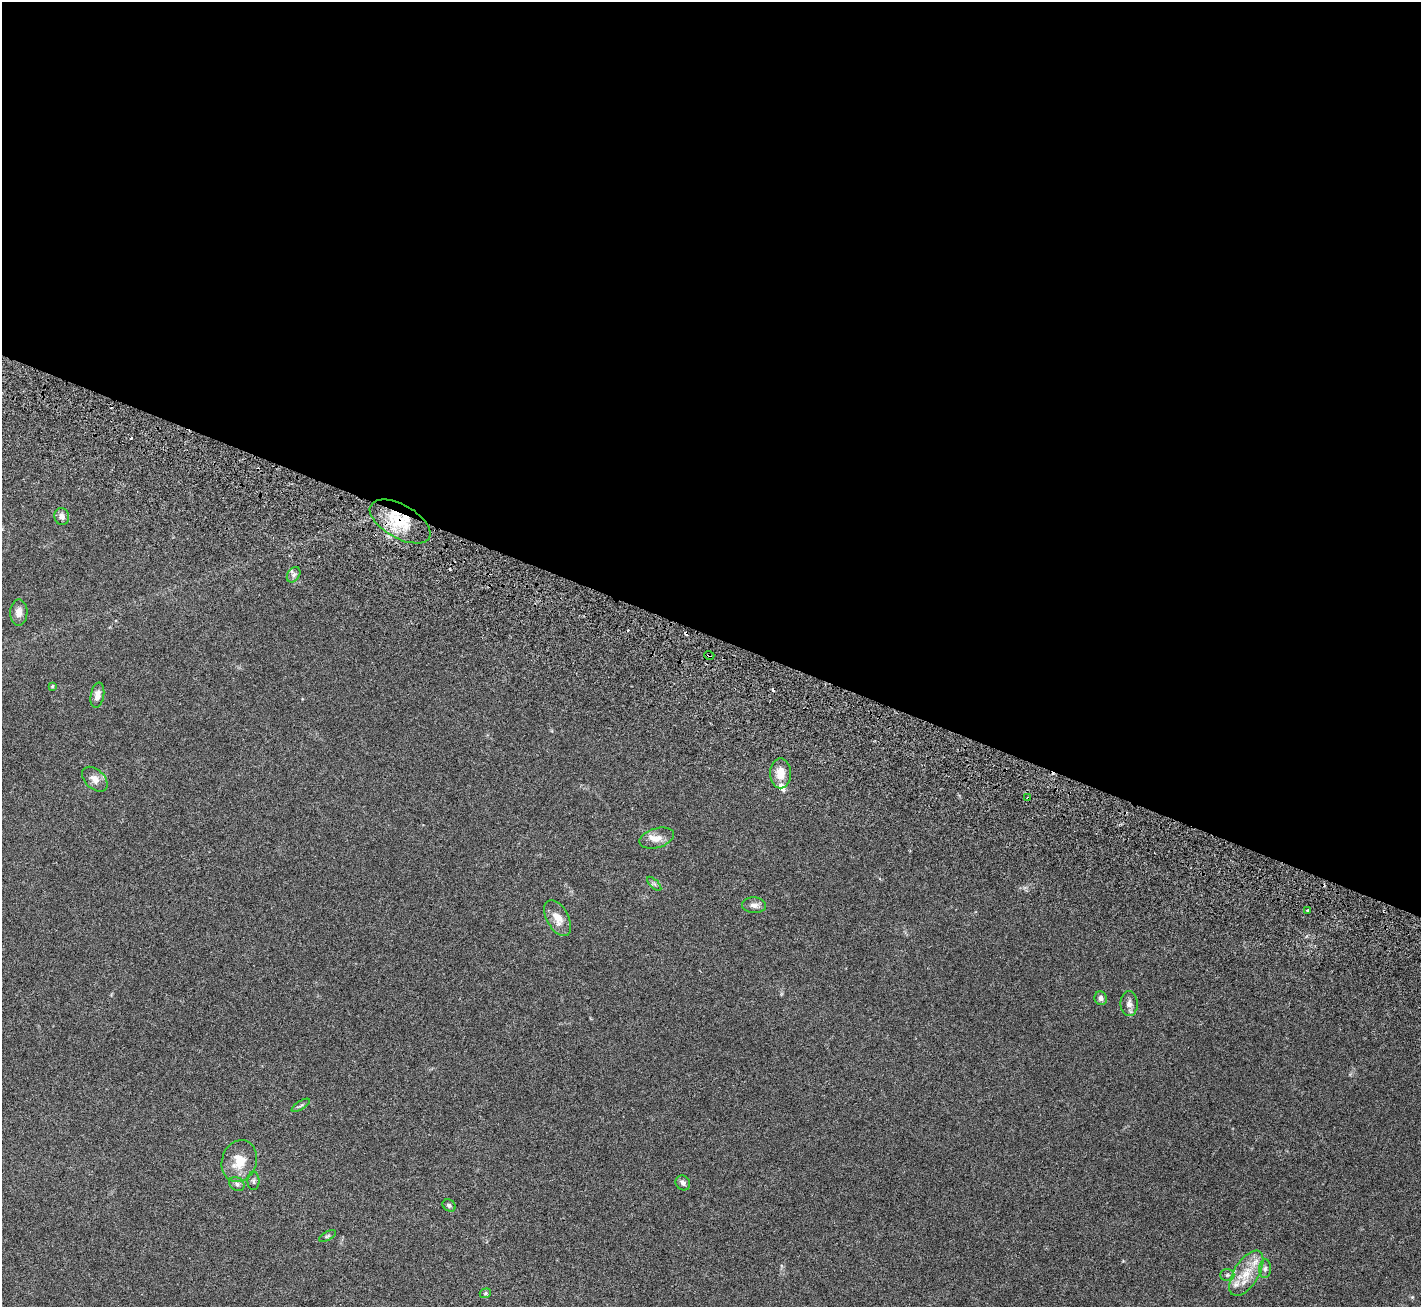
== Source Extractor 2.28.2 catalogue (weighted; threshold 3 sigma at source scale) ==
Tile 3 of 4 x 4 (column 3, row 1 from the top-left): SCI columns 2957-4375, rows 4372-5676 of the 6198 x 6388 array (HDU 1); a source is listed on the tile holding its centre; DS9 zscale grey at full resolution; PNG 1423 x 1309 px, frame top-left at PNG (2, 2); each listed source drawn as its Kron ellipse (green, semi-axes under 4 px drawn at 4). Shown black and unused: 49% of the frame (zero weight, under 3 of 6 exposures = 8% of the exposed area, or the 3 px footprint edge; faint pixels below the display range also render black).
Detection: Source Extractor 2.28.2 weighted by HDU 2 'WHT'; one run over the whole footprint, this tile lists its part. Background 0.105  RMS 0.004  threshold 0.0163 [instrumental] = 3 sigma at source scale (4.09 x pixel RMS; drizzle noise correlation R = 1.36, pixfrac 0.8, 0.0396/0.0396 arcsec/px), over >= 5 px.
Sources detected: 37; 5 cosmic-ray / hot-pixel residue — neither listed nor drawn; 4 inside a brighter listed object's ellipse — not listed separately; the other 28 listed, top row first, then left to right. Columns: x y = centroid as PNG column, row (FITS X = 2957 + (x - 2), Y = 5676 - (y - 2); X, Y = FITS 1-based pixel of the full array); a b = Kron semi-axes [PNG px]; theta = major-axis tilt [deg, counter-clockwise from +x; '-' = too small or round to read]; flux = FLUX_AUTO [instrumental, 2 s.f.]
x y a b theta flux
62 516 8 7 - 1.7
400 521 33 16 -29 14
294 575 8 6 56 1
19 612 13 8 88 2.3
709 655 5 3 - 0.47
52 686 4 3 - 0.45
97 695 13 6 80 2.1
780 773 15 10 89 4.7
95 779 15 9 -42 2.8
1028 798 3 3 - 0.41
657 838 18 9 16 3.4
654 884 9 3 -45 0.6
754 905 12 8 -3 1.7
1308 911 3 3 - 0.54
558 918 20 10 -61 4.5
1101 998 7 6 - 1.3
1129 1004 12 8 -89 1.8
301 1105 10 3 32 0.68
239 1161 21 17 72 7.6
253 1181 9 6 -90 0.79
683 1183 8 7 - 1.1
237 1184 8 6 -33 1.1
449 1205 7 5 -39 0.69
327 1236 9 4 27 0.58
1265 1269 9 6 88 1.1
1246 1273 25 12 58 7.5
1227 1275 7 6 - 0.84
485 1293 6 4 21 0.5
Overlapping masked pixels (flux is a lower limit): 3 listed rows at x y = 400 521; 709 655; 1028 798